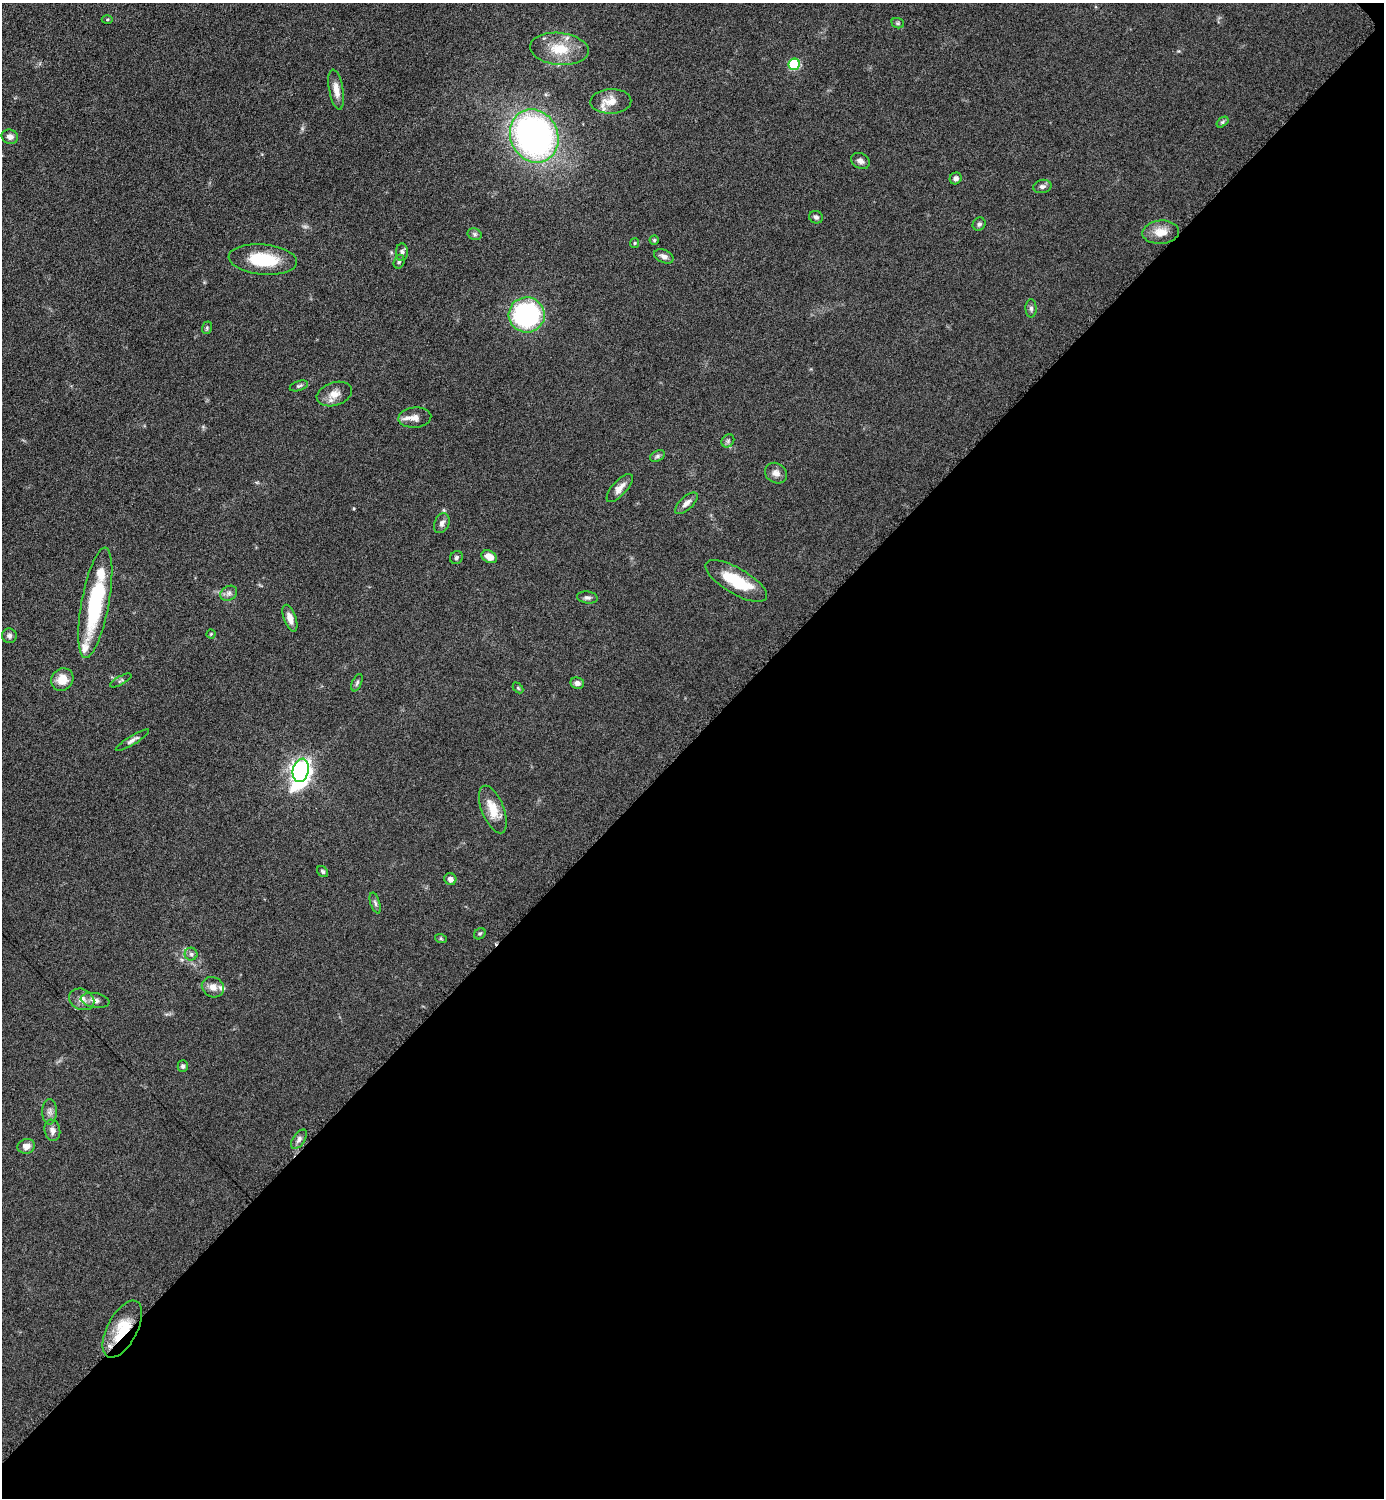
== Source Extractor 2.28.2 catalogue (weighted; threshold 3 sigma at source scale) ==
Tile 12 of 4 x 4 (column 4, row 3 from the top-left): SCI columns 4454-5835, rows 1504-2999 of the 6003 x 6003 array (HDU 1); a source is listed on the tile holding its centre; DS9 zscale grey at full resolution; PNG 1386 x 1500 px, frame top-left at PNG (2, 3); each listed source drawn as its Kron ellipse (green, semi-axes under 4 px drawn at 4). Shown black and unused: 51% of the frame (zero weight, under 6 of 12 exposures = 1% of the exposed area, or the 3 px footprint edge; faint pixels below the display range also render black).
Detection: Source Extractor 2.28.2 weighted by HDU 2 'WHT'; one run over the whole footprint, this tile lists its part. Background 0.0872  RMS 0.0039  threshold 0.016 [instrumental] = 3 sigma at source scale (4.09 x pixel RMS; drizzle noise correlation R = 1.36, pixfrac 0.8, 0.05/0.05 arcsec/px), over >= 5 px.
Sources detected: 70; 4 inside a brighter listed object's ellipse — not listed separately; the other 66 listed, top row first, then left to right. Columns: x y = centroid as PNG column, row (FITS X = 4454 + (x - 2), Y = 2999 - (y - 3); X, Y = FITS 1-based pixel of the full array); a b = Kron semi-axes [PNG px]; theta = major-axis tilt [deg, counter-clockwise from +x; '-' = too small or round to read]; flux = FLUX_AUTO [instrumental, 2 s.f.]
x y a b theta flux
107 19 5 3 - 0.43
898 23 6 5 - 0.55
559 49 29 16 -5 10
794 64 6 5 - 26
336 90 20 7 -80 3.3
611 101 20 12 2 5.2
1222 122 7 4 37 0.55
534 136 27 24 -66 130
10 137 8 7 - 1.7
860 161 10 7 -30 1.6
956 178 6 5 - 1.5
1042 186 9 6 11 1.2
816 217 7 6 - 1
979 224 7 6 - 0.9
1161 232 18 11 5 4.8
475 234 7 5 -20 0.77
654 240 4 4 - 0.47
635 243 5 4 - 0.44
402 252 9 6 88 1.2
664 256 10 6 -26 1.7
263 259 34 15 -5 16
399 262 7 5 72 0.72
1031 308 9 5 -89 1.1
527 315 18 17 - 57
207 328 6 5 - 0.56
299 386 9 4 18 0.72
334 394 18 11 18 3.9
415 418 16 10 5 3.1
728 441 7 5 47 0.79
657 456 8 5 28 0.83
776 473 11 10 - 2.1
620 488 18 7 48 2.8
686 503 14 6 42 2.1
442 523 10 7 67 1.6
456 557 7 6 - 0.79
489 557 8 6 -28 3.2
736 581 35 13 -30 14
229 593 9 7 32 1.4
587 598 10 6 -7 1.1
95 603 56 13 79 35
290 618 14 6 -70 2.7
211 634 4 4 - 0.32
9 636 7 7 - 1.2
62 679 12 10 47 5
121 680 12 3 29 0.61
357 683 9 4 66 0.81
577 683 7 5 -8 1.4
518 688 6 4 -45 0.47
132 740 19 4 31 1.4
301 770 12 8 77 220
493 809 25 11 -68 7.3
323 872 6 5 - 0.7
450 879 6 5 - 1.8
375 903 11 4 -73 0.94
480 934 6 5 - 0.6
441 939 6 4 -19 0.43
191 954 6 6 - 0.99
213 987 11 10 - 2.5
82 999 13 10 -24 2.7
95 1000 14 7 -9 2
183 1066 5 5 - 0.76
49 1112 13 7 89 1.7
52 1130 11 8 -79 1.9
299 1139 11 6 56 1.4
26 1146 9 7 13 2.3
122 1329 31 15 62 12
Overlapping masked pixels (flux is a lower limit): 1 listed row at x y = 122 1329